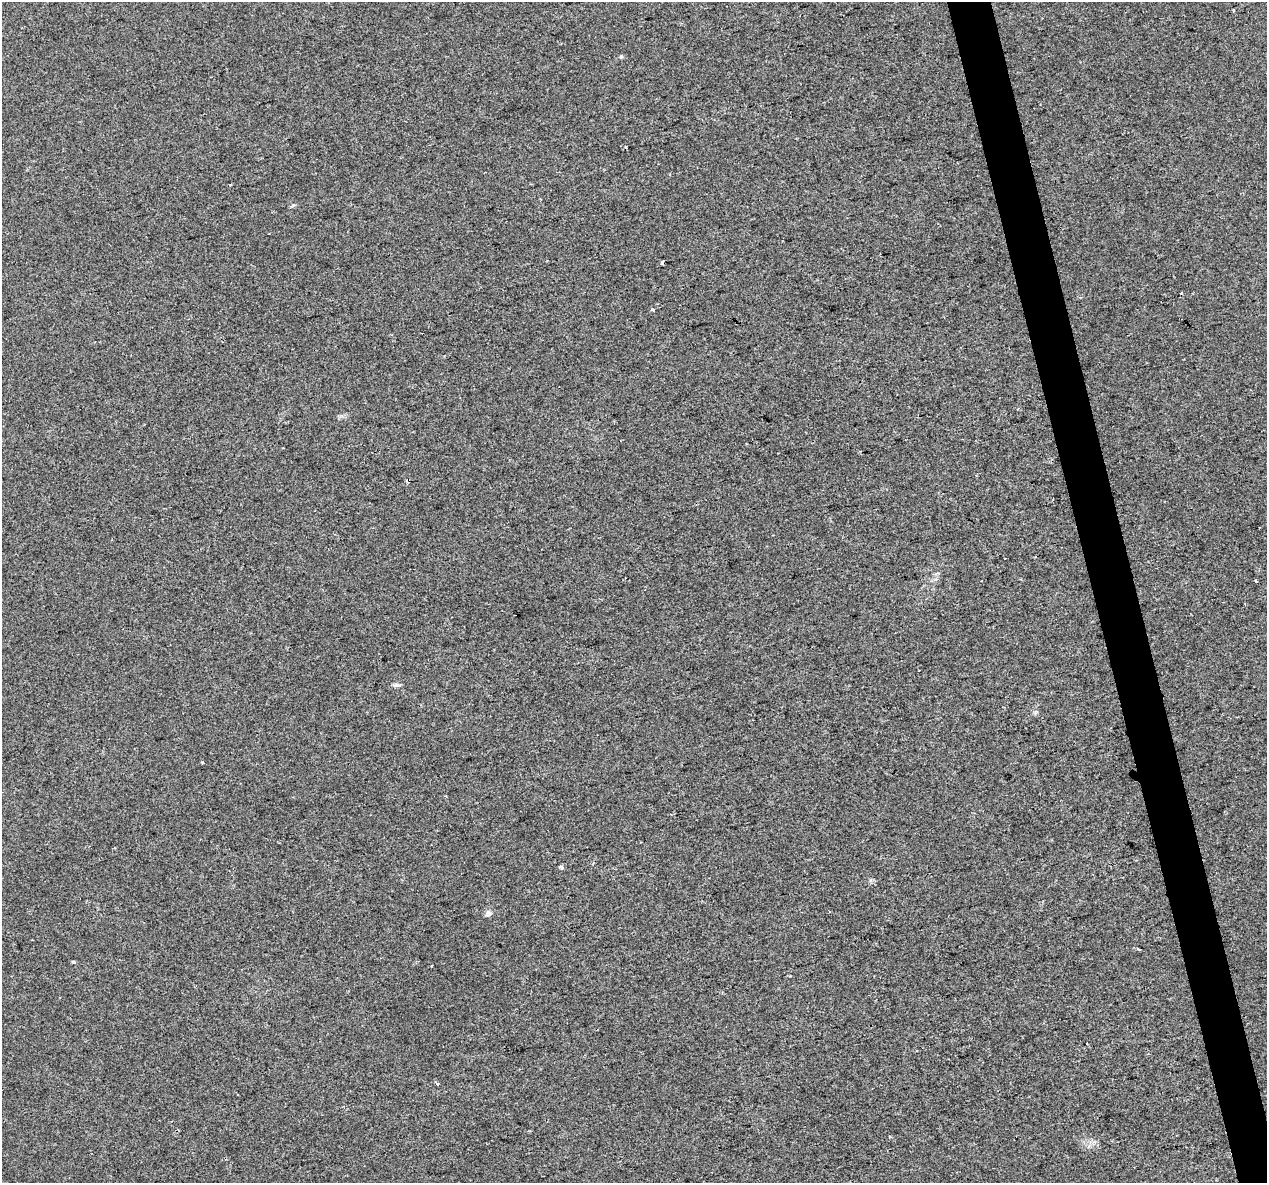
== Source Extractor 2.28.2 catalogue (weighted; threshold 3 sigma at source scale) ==
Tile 6 of 4 x 4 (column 2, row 2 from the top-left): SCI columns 1266-2530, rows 2450-3630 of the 5060 x 4850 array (HDU 1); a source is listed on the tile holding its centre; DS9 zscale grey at full resolution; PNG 1269 x 1185 px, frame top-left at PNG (2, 2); no overlay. Shown black and unused: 3% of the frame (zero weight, under 2 of 3 exposures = <1% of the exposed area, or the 3 px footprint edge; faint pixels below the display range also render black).
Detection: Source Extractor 2.28.2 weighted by HDU 2 'WHT'; one run over the whole footprint, this tile lists its part. Background 0.00547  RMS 0.0046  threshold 0.0208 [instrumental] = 3 sigma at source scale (4.5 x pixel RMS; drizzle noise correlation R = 1.50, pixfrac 1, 0.0396/0.0396 arcsec/px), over >= 5 px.
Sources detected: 14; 2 cosmic-ray / hot-pixel residue — not listed; the other 12 listed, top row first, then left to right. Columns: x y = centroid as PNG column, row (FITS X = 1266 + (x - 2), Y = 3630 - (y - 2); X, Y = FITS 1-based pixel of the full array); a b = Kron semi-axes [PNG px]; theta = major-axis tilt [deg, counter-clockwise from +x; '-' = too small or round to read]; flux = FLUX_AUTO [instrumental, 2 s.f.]
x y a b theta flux
1234 10 4 2 - 0.43
621 57 5 4 - 0.64
662 262 4 3 - 2.8
652 310 3 3 - 3.2
1256 581 3 3 - 3.8
396 685 10 5 9 1.3
203 763 4 3 - 0.52
561 867 4 3 - 1.9
488 913 10 7 74 1.6
1138 949 3 2 - 0.61
73 962 5 3 - 0.46
437 1083 4 4 - 0.62
Overlapping masked pixels (flux is a lower limit): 1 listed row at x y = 662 262